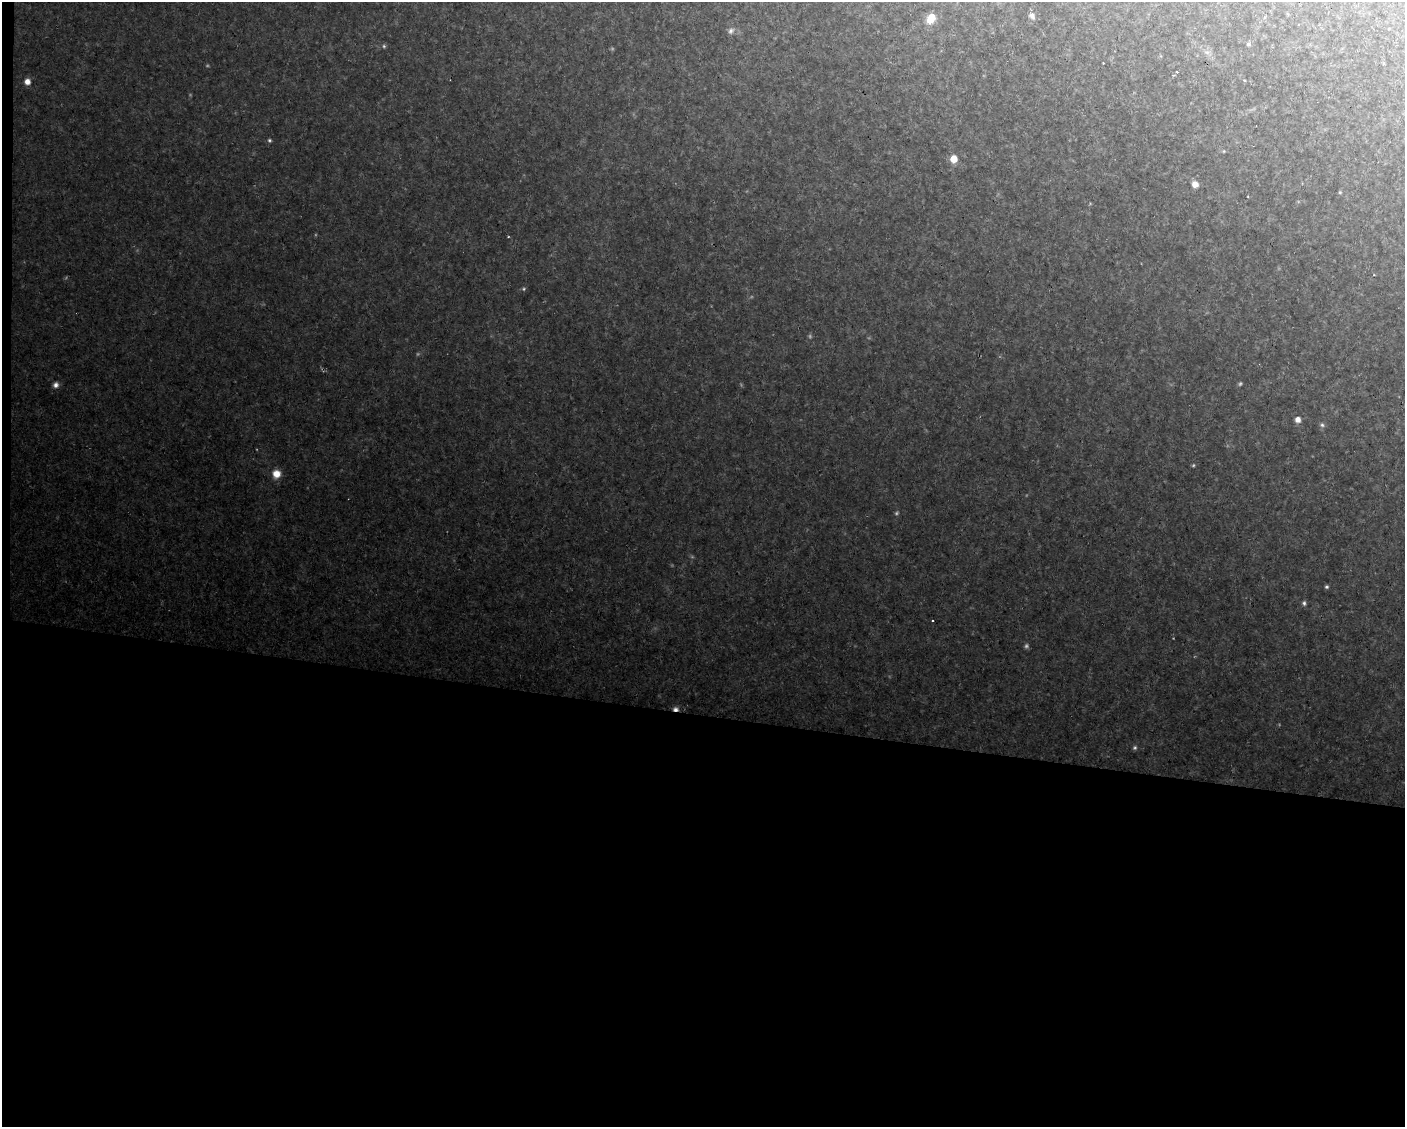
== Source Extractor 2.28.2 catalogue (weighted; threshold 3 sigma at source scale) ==
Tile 10 of 3 x 4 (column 1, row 4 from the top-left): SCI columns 212-1614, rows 1-1125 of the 4522 x 4501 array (HDU 1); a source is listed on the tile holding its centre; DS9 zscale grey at full resolution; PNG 1407 x 1129 px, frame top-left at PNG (2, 2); no overlay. Shown black and unused: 37% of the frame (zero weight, under 2 of 3 exposures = <1% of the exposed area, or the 3 px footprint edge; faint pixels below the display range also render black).
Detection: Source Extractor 2.28.2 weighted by HDU 2 'WHT'; one run over the whole footprint, this tile lists its part. Background 0.146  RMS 0.012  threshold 0.0553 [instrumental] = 3 sigma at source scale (4.5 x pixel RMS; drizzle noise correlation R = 1.50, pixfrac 1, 0.05/0.05 arcsec/px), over >= 5 px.
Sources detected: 33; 9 too faint to see at this stretch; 1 cosmic-ray / hot-pixel residue — not listed; the other 23 listed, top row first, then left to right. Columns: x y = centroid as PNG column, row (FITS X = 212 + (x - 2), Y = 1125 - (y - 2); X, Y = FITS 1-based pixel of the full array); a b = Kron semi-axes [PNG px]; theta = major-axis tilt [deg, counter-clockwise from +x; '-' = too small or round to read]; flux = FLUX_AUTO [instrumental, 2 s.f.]
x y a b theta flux
1032 16 9 6 -64 4.8
931 18 10 7 57 21
731 31 9 7 44 4.3
1248 44 6 5 - 2.2
384 46 5 5 - 1.9
1207 52 9 4 -8 3.5
1103 63 2 2 - 1.1
1177 72 3 3 - 3.6
1244 80 3 3 - 2.5
27 82 7 6 - 9
269 140 5 5 - 2
1224 151 4 4 - 1.2
954 159 6 5 - 22
1195 184 7 6 - 9.1
1340 192 4 4 - 1.3
56 385 8 7 - 5.5
1298 420 6 6 - 7.8
1322 425 7 6 - 2.9
276 474 9 9 - 14
1326 587 5 5 - 2.1
1304 603 7 5 -83 2.9
933 621 3 3 - 1.8
675 709 8 6 0 5.1
Overlapping masked pixels (flux is a lower limit): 1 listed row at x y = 675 709